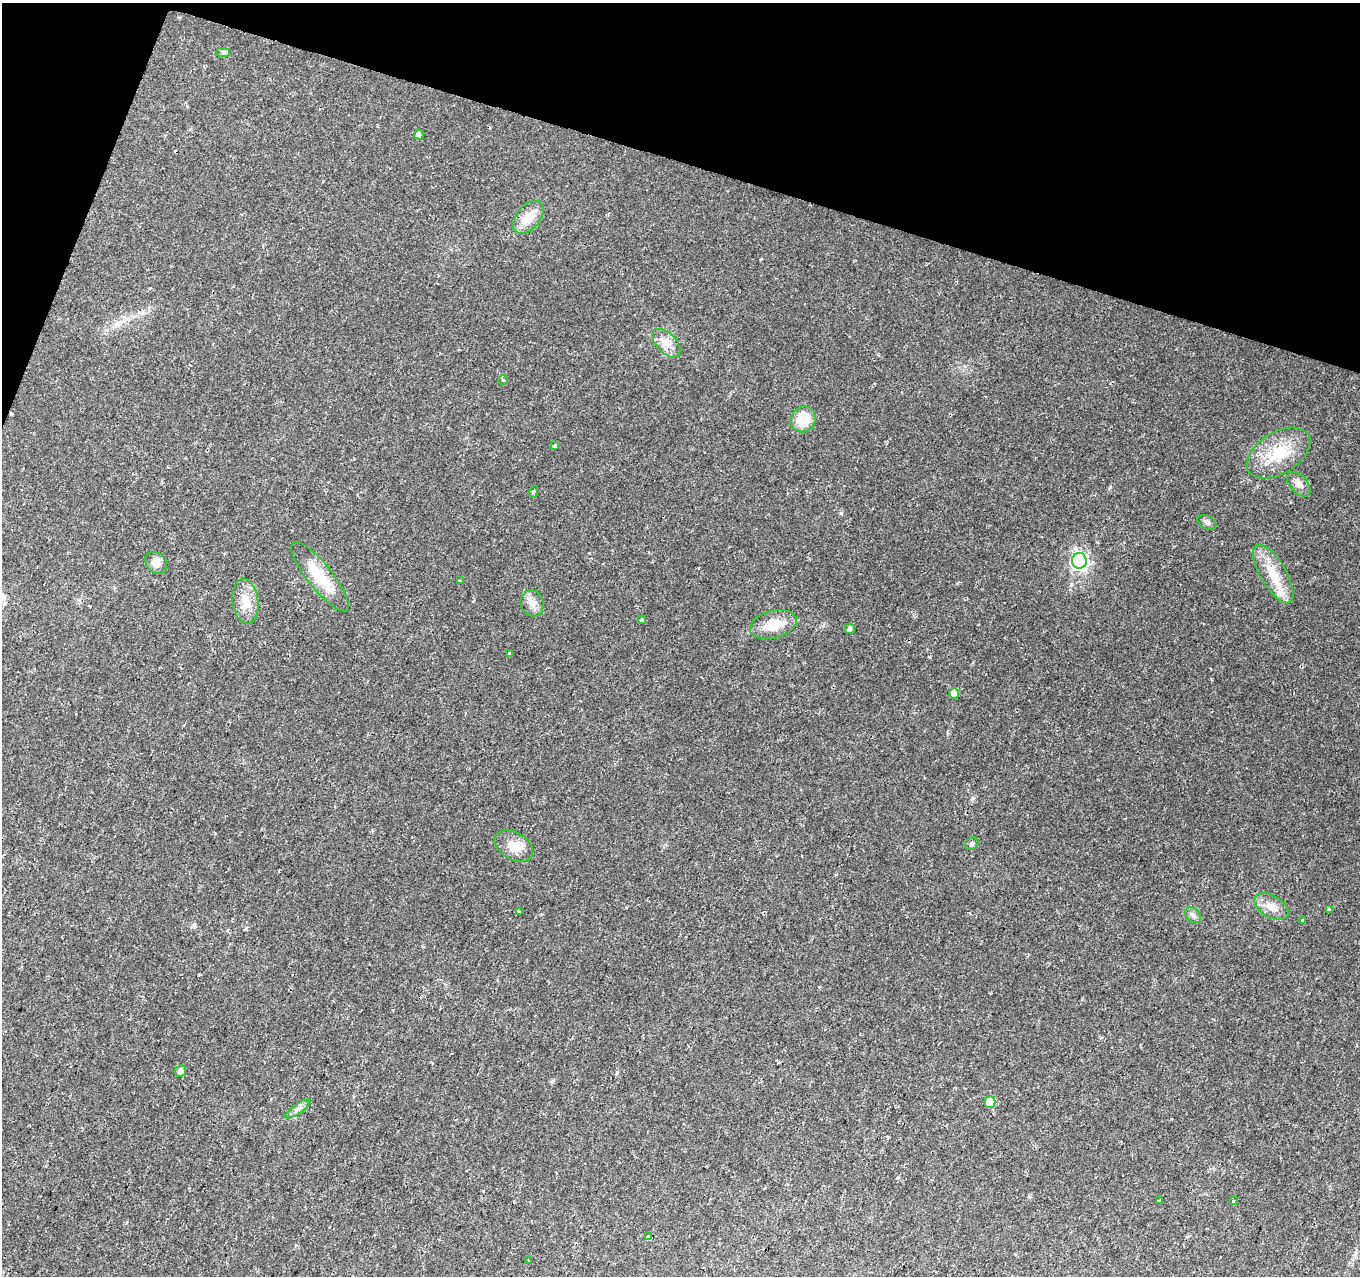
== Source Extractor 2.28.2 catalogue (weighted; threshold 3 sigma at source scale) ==
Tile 2 of 4 x 4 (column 2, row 1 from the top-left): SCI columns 1379-2736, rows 4034-5307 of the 5462 x 5602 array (HDU 1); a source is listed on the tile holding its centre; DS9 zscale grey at full resolution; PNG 1362 x 1278 px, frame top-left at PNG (2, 3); each listed source drawn as its Kron ellipse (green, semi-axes under 4 px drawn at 4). Shown black and unused: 15% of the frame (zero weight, under 2 of 3 exposures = <1% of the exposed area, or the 3 px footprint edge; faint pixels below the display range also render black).
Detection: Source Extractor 2.28.2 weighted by HDU 2 'WHT'; one run over the whole footprint, this tile lists its part. Background 0.0289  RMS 0.0042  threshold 0.0189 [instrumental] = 3 sigma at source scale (4.5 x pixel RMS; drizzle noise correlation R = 1.50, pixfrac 1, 0.0396/0.0396 arcsec/px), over >= 5 px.
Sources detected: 40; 2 cosmic-ray / hot-pixel residue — neither listed nor drawn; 1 inside a brighter listed object's ellipse — not listed separately; the other 37 listed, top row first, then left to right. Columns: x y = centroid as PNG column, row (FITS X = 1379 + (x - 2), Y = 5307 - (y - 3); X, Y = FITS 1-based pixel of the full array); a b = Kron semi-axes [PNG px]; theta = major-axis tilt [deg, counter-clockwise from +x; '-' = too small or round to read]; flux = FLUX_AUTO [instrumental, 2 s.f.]
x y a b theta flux
223 52 7 4 -1 0.8
419 135 5 4 - 1.3
528 217 19 12 50 7
666 343 17 10 -46 4.3
503 380 4 4 - 0.71
803 419 13 12 - 10
555 446 4 3 - 1.7
1279 453 35 20 32 17
1299 484 15 8 -49 2.9
533 492 6 4 72 0.52
1207 522 10 6 -30 1.3
1079 561 8 7 - 110
156 563 12 9 -45 3.6
1273 574 33 13 -60 11
320 577 43 12 -52 14
460 581 4 3 - 0.49
245 601 22 13 -83 6.9
532 603 13 11 -68 3.3
642 620 4 3 - 0.71
773 625 24 14 15 9.4
850 629 5 5 - 1.2
510 653 3 3 - 1.3
954 694 5 5 - 5.4
971 844 7 6 - 0.79
514 846 20 13 -30 6.1
1271 907 19 11 -29 4.7
1329 910 3 3 - 1.3
519 912 3 3 - 2.3
1193 915 9 6 -45 1.3
1303 920 3 3 - 2.3
180 1071 6 5 - 1.6
990 1102 5 5 - 9.7
298 1109 15 4 35 1.7
1159 1201 4 3 - 0.55
1234 1201 4 3 - 0.67
648 1236 4 3 - 2.7
529 1260 3 2 - 0.38
Unlisted compact peaks at least as high as the median listed source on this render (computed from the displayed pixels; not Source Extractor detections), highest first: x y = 841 513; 194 924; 929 657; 617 1073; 973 798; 1110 487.